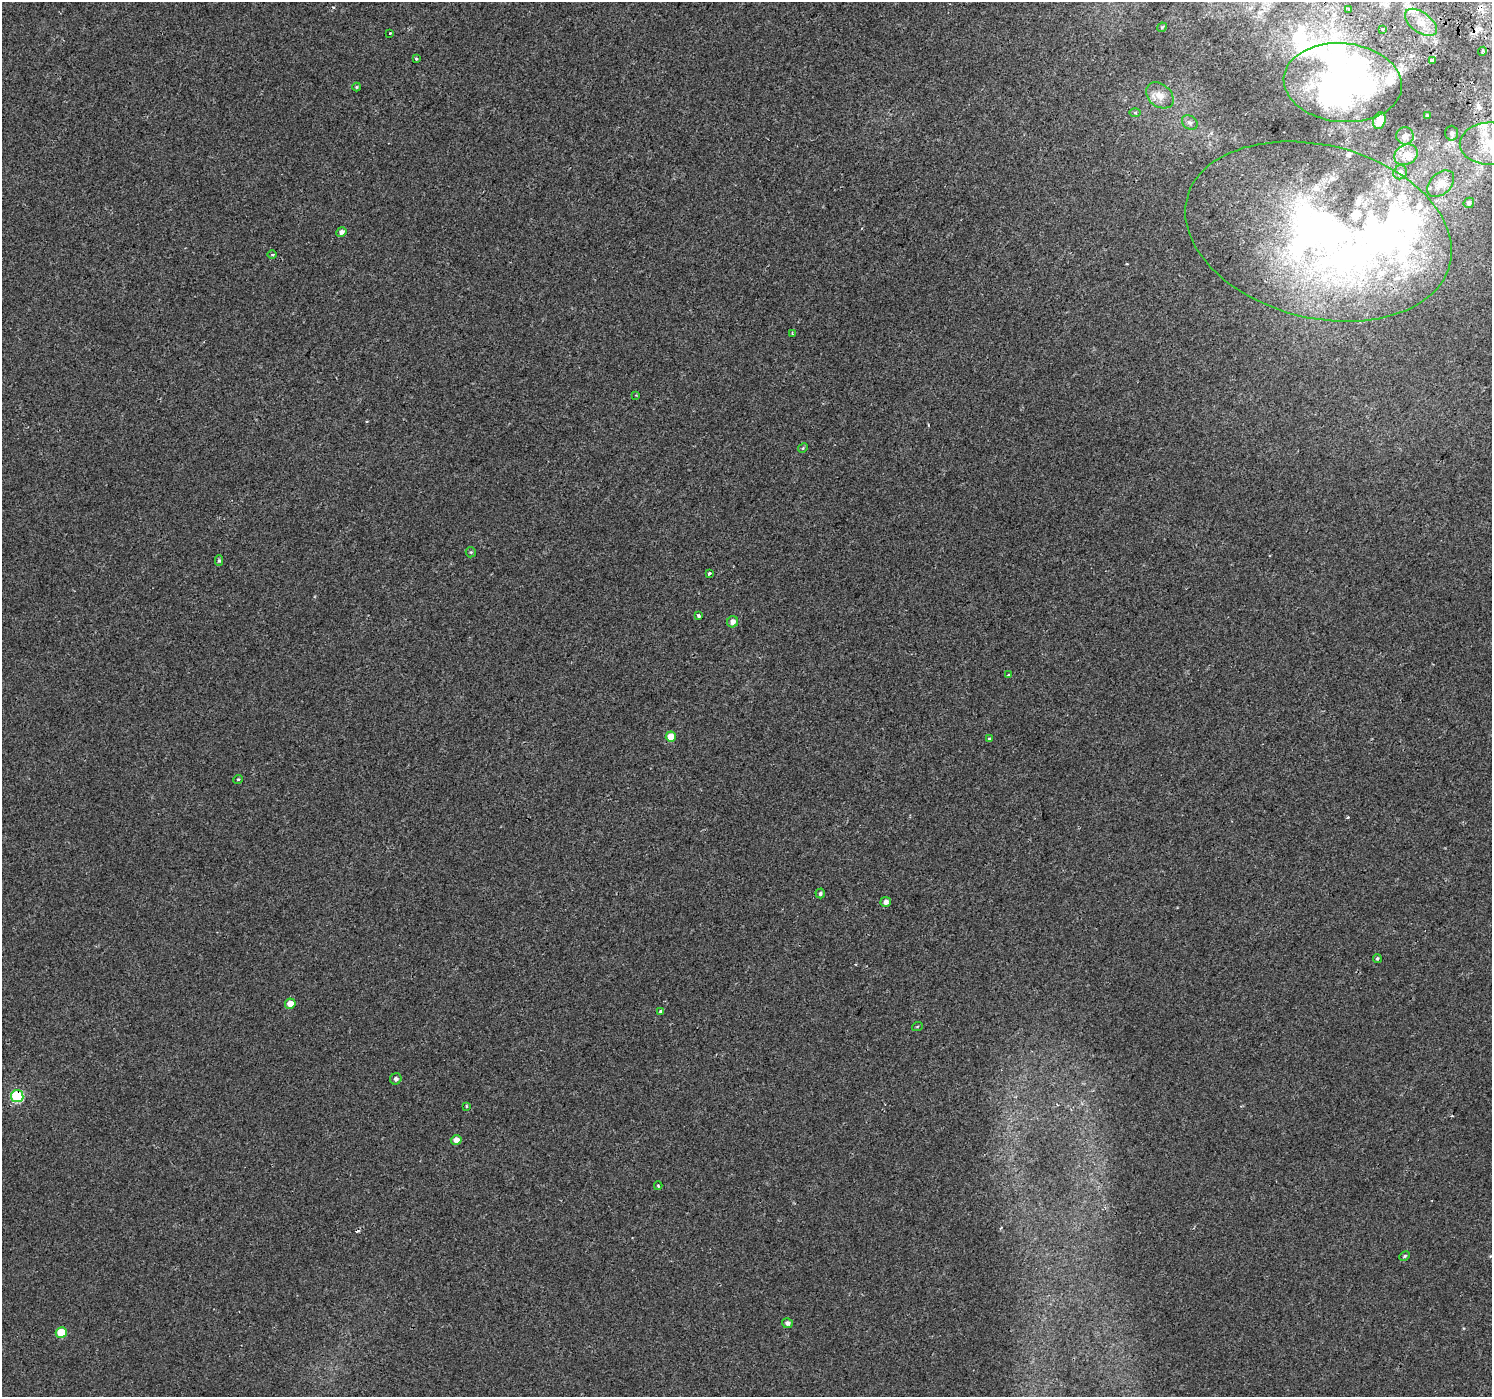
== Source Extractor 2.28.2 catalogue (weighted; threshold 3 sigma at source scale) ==
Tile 10 of 4 x 4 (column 2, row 3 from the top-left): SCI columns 1534-3023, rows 1689-3083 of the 6041 x 6101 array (HDU 1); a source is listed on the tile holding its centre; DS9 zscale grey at full resolution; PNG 1494 x 1399 px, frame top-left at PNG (2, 2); each listed source drawn as its Kron ellipse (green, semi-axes under 4 px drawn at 4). Shown black and unused: <1% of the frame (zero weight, under 2 of 3 exposures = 3% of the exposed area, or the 3 px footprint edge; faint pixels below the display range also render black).
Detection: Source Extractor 2.28.2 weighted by HDU 2 'WHT'; one run over the whole footprint, this tile lists its part. Background 0.00314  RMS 0.0036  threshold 0.016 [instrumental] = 3 sigma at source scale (4.5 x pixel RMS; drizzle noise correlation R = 1.50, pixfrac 1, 0.0396/0.0396 arcsec/px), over >= 5 px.
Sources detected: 70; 4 inside a brighter object's white glare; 3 cosmic-ray / hot-pixel residue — neither listed nor drawn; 12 inside a brighter listed object's ellipse — not listed separately; the other 51 listed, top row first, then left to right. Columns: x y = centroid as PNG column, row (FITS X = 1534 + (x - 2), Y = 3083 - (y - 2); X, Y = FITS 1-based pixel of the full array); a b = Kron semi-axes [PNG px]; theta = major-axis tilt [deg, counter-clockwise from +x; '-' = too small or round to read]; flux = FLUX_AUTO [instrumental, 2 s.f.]
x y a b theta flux
1348 9 3 2 - 0.32
1421 22 18 10 -37 4.5
1162 27 5 4 - 0.46
1382 29 3 3 - 1.5
390 33 3 2 - 0.36
1482 51 4 4 - 0.56
416 59 3 2 - 0.66
1432 60 4 3 - 2.5
1343 83 59 39 -5 89
357 87 4 4 - 0.39
1160 95 15 11 -40 3.6
1135 113 6 4 0 0.43
1427 116 4 4 - 0.41
1379 120 8 6 72 2.3
1190 123 8 6 -37 1.1
1451 133 7 6 - 0.8
1405 136 8 8 - 1.4
1491 144 31 21 0 17
1406 155 12 10 27 3.2
1400 172 7 6 - 1.1
1441 184 16 10 43 3.1
1469 203 5 5 - 1.1
1318 231 135 86 -14 190
341 232 5 4 - 1.4
272 255 4 3 - 0.4
792 334 3 2 - 0.4
636 395 2 2 - 0.22
803 448 5 4 - 0.39
471 552 5 5 - 0.44
219 560 5 4 - 0.58
709 573 3 3 - 1.5
699 616 3 3 - 0.63
733 622 6 5 - 2.1
1008 675 3 3 - 0.76
671 737 5 5 - 4.6
989 738 3 3 - 0.95
238 779 5 3 - 0.36
820 893 5 4 - 0.67
886 902 5 5 - 1.6
1377 958 4 4 - 0.53
290 1004 5 5 - 3.3
661 1011 3 3 - 1.4
917 1027 5 3 - 0.3
396 1079 6 5 - 1.1
17 1096 6 6 - 31
467 1106 3 3 - 0.5
456 1140 5 5 - 2.3
658 1186 4 3 - 0.41
1405 1256 5 4 - 0.47
787 1323 5 5 - 1.1
61 1333 5 5 - 9.9
Overlapping masked pixels (flux is a lower limit): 1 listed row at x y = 17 1096
Isophote crosses this tile's border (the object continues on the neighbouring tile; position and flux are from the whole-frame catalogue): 1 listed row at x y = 1491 144
Unlisted compact peaks at least as high as the median listed source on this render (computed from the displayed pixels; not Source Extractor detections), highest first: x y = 1348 817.